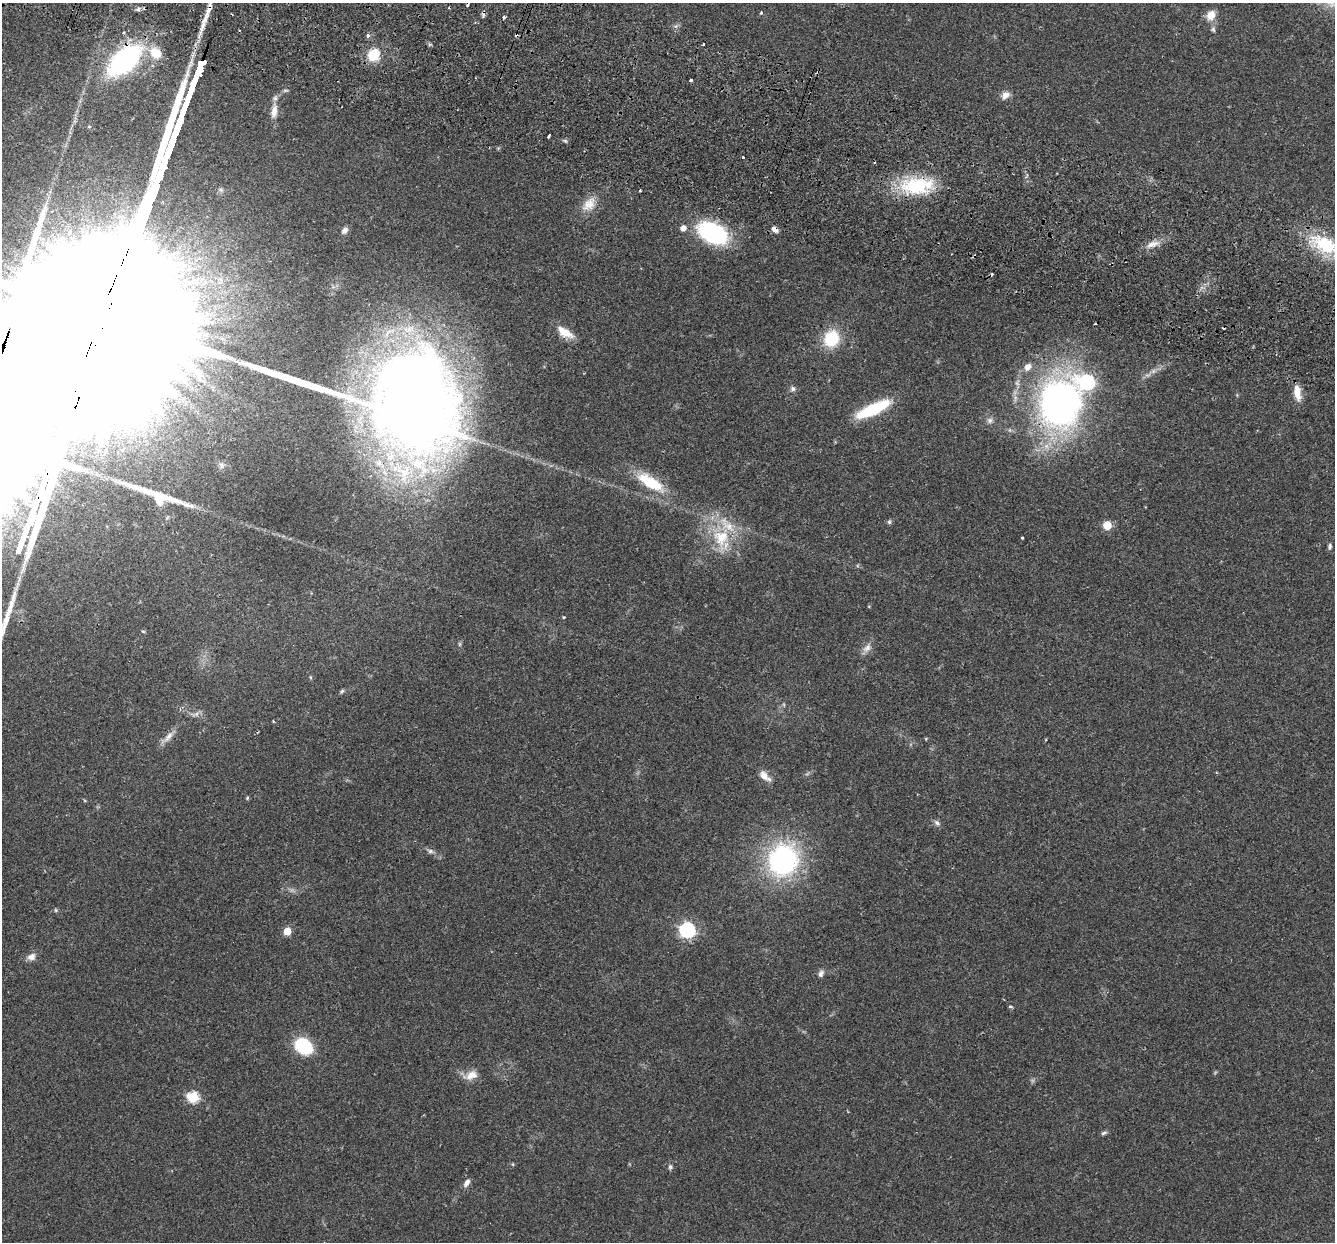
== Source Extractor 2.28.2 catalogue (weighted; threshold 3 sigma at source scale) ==
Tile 11 of 4 x 4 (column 3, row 3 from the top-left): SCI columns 2690-4022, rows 1430-2669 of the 5382 x 5466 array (HDU 1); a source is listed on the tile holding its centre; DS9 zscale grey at full resolution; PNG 1337 x 1244 px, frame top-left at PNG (2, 3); no overlay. Shown black and unused: <1% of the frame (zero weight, under 2 of 3 exposures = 3% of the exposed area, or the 3 px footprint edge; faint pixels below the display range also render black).
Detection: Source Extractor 2.28.2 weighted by HDU 2 'WHT'; one run over the whole footprint, this tile lists its part. Background 0.0527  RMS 0.0068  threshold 0.0305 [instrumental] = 3 sigma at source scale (4.5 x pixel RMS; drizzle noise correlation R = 1.50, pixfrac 1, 0.05/0.05 arcsec/px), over >= 5 px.
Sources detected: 90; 10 cosmic-ray / hot-pixel residue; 4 long thin detections or spike segments (spike, bleed or trail) — not listed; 4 inside a brighter listed object's ellipse — not listed separately; the other 72 listed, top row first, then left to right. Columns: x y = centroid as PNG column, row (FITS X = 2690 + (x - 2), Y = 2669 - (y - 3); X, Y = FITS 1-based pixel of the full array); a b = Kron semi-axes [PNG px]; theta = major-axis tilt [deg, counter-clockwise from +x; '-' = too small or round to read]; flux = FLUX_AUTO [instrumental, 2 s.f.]
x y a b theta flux
138 9 7 5 45 1.7
208 10 22 8 65 10
761 13 4 3 - 0.84
1211 15 12 10 53 7.1
475 22 4 3 - 0.73
1213 29 7 5 -64 1.4
123 33 3 3 - 1.6
368 36 4 4 - 2.2
156 53 18 14 -48 15
373 54 11 8 51 22
124 60 32 18 42 150
691 80 3 3 - 2.8
1005 95 11 8 37 4.3
274 111 21 8 82 6.6
549 135 4 3 - 3.8
565 141 6 4 -29 1.1
743 157 3 2 - 1.2
916 186 43 21 4 44
640 190 3 3 - 1.6
589 204 22 14 47 10
683 228 5 5 - 5
775 229 8 6 -40 3.3
345 230 9 6 47 2.7
712 233 26 16 -26 84
1152 244 19 7 17 5.7
1325 244 36 19 -31 38
220 280 12 8 62 4.7
193 282 29 13 14 24
565 332 22 10 -31 9.9
831 339 15 14 - 29
1028 367 11 8 42 4.8
196 371 13 6 -62 5.2
1153 371 8 6 46 2.2
793 389 7 7 - 1.8
1297 392 21 8 -81 8.6
415 401 93 68 -79 950
1060 403 37 31 76 320
873 409 36 10 25 40
990 420 9 8 - 2.5
221 465 9 7 -75 2.5
650 482 41 15 -32 26
155 495 85 12 -20 34
889 522 6 5 - 1.2
1107 525 5 5 - 24
721 538 29 24 -85 32
1022 538 3 3 - 1.6
1329 546 8 5 83 1.6
564 617 3 3 - 0.97
459 644 6 4 -71 0.91
867 648 14 8 45 4.1
310 677 5 3 - 0.63
342 691 7 4 45 1.1
196 714 12 6 20 2.6
273 721 3 3 - 0.68
168 737 19 7 51 5.1
765 776 17 8 -43 5.3
247 798 5 4 - 0.73
937 823 9 6 -34 2
430 851 9 6 -24 2.1
783 860 26 23 69 130
56 910 5 5 - 0.85
687 930 6 6 - 170
287 931 5 5 - 16
31 957 11 9 20 3.8
821 974 10 6 62 2.4
1010 1006 5 4 - 1.1
303 1046 15 11 -37 42
471 1075 16 11 24 6.7
193 1097 6 6 - 58
1104 1133 9 4 25 1.4
670 1167 7 5 68 1.4
467 1183 11 6 58 3.2
Overlapping masked pixels (flux is a lower limit): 5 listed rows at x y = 208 10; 124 60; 916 186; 775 229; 1060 403
Isophote crosses this tile's border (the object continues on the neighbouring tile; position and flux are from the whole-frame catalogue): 1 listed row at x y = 1325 244